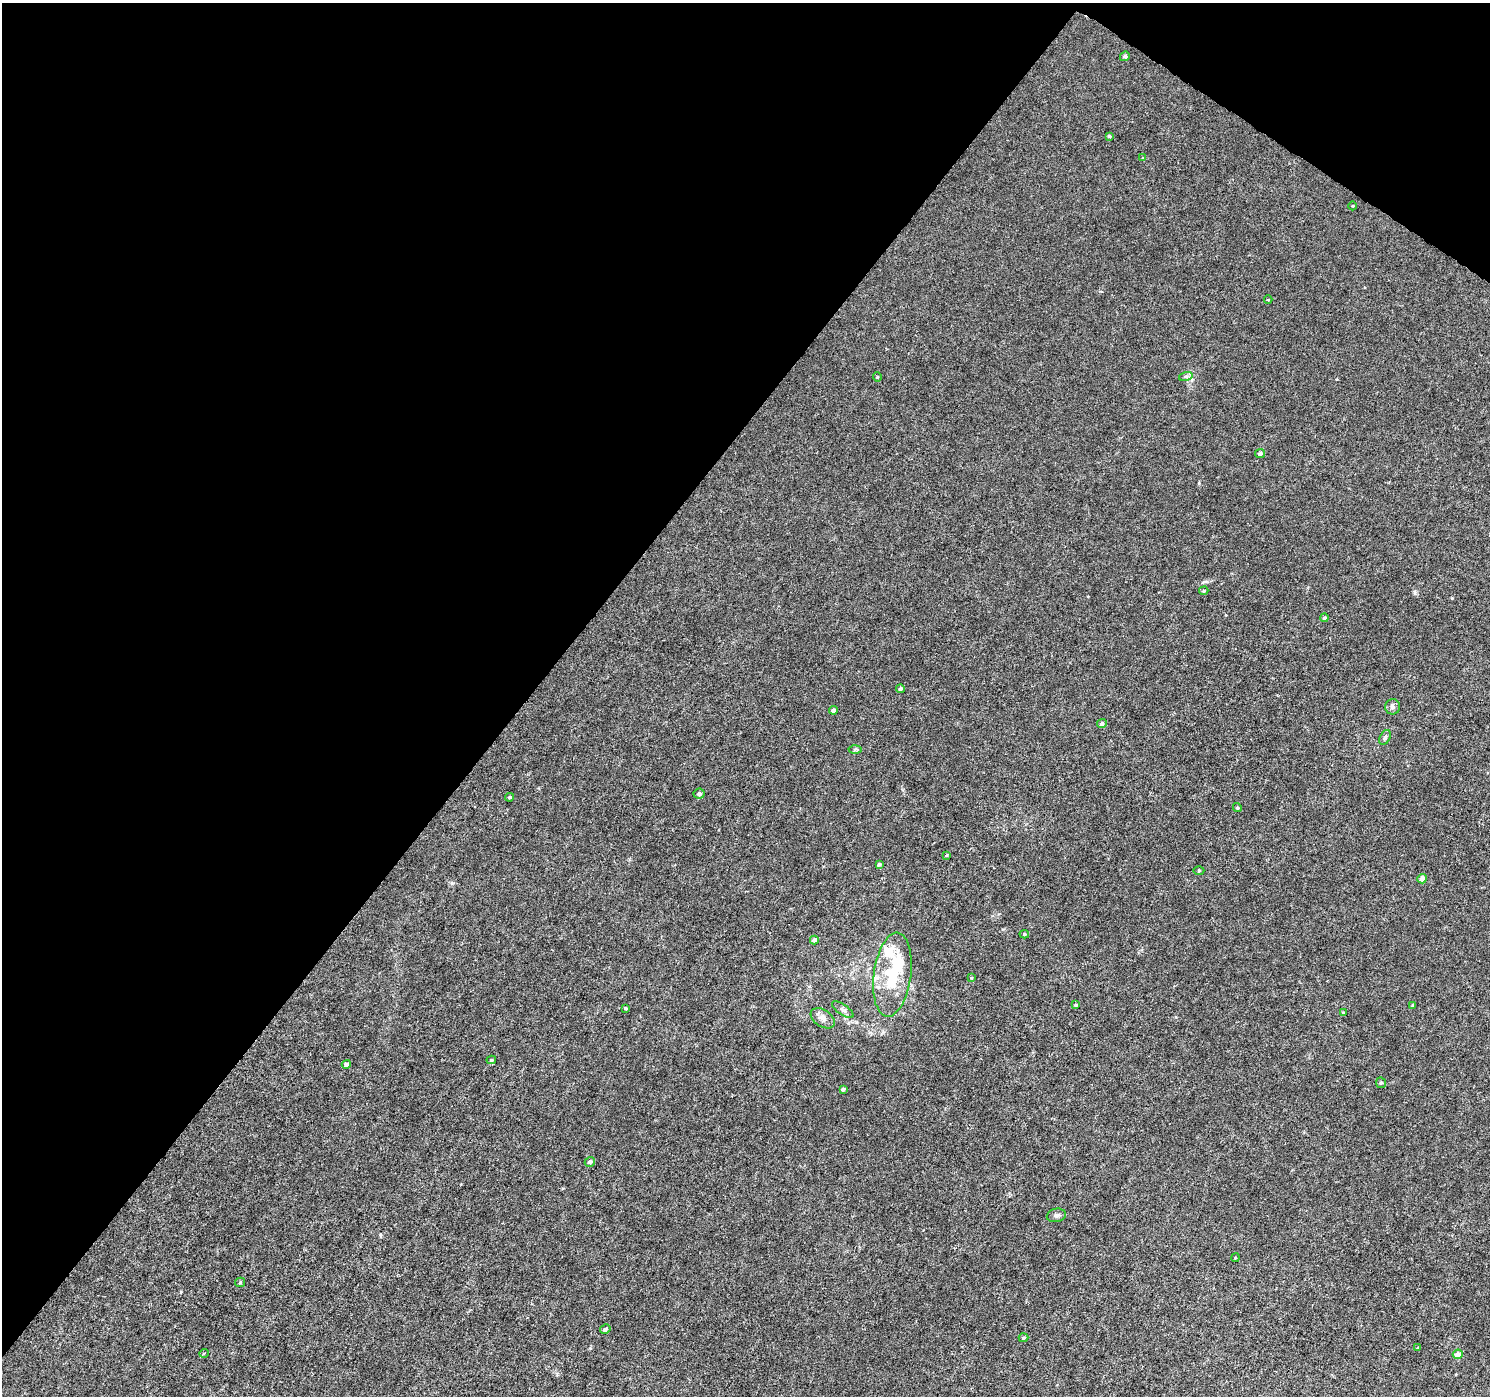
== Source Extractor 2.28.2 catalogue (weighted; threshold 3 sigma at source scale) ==
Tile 2 of 4 x 4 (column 2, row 1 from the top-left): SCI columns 1490-2977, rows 4365-5758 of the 5962 x 6006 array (HDU 1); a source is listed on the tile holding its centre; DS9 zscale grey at full resolution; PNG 1492 x 1398 px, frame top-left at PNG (2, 3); each listed source drawn as its Kron ellipse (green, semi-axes under 4 px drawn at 4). Shown black and unused: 38% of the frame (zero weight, under 4 of 8 exposures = <1% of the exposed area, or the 3 px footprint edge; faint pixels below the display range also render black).
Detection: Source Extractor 2.28.2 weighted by HDU 2 'WHT'; one run over the whole footprint, this tile lists its part. Background 5.21e-04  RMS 0.001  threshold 0.00409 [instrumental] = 3 sigma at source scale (4.09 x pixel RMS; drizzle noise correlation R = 1.36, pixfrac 0.8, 0.0396/0.0396 arcsec/px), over >= 5 px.
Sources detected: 50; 2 inside a brighter object's white glare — neither listed nor drawn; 2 inside a brighter listed object's ellipse — not listed separately; the other 46 listed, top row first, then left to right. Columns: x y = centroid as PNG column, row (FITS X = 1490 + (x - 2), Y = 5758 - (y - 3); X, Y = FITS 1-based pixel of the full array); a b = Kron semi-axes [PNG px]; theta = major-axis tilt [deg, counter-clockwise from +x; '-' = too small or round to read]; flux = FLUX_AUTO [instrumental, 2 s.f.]
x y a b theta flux
1125 56 5 4 - 0.15
1109 136 3 3 - 0.13
1143 158 4 4 - 0.075
1353 206 4 3 - 0.061
1268 300 4 3 - 0.076
1186 376 7 4 18 0.18
877 377 5 4 - 0.1
1260 453 5 4 - 0.2
1204 591 5 4 - 0.1
1324 618 4 4 - 0.17
900 689 4 4 - 0.18
1393 707 7 7 - 0.27
833 710 4 4 - 0.24
1102 724 5 4 - 0.24
1385 737 8 5 63 0.2
855 749 6 4 2 0.15
699 794 5 5 - 0.21
510 797 4 3 - 0.14
1237 808 4 4 - 0.13
947 855 4 3 - 0.087
879 864 4 3 - 0.16
1199 870 5 3 - 0.095
1422 879 5 4 - 0.75
1024 934 5 4 - 0.13
814 940 4 4 - 0.39
892 975 42 18 82 4.4
971 978 4 3 - 0.078
1076 1005 4 3 - 0.11
1413 1006 4 3 - 0.13
625 1008 3 3 - 0.22
843 1010 12 5 -36 0.3
1343 1012 4 3 - 0.08
823 1018 13 8 -34 0.55
491 1060 5 4 - 0.14
346 1064 4 4 - 0.33
1381 1083 5 5 - 0.16
843 1089 4 4 - 0.15
590 1162 5 4 - 0.26
1056 1215 10 6 12 0.28
1235 1258 4 3 - 0.078
240 1282 5 4 - 0.11
605 1329 5 4 - 0.27
1023 1338 5 3 - 0.11
1418 1348 4 2 - 0.069
204 1353 5 3 - 0.085
1458 1354 5 4 - 0.78
Unlisted compact peaks at least as high as the median listed source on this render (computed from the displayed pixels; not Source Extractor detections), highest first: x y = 452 883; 1452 598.